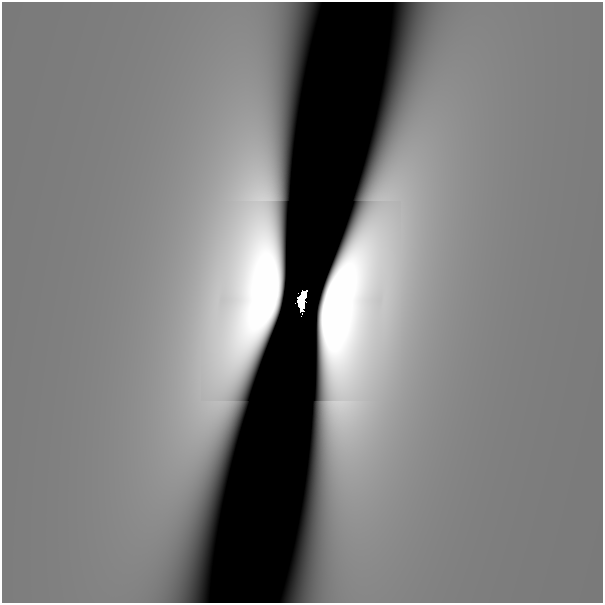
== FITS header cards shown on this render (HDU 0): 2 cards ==
NAXIS1  =                  601
NAXIS2  =                  601

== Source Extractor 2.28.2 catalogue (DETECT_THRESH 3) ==
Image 601 x 601 px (HDU 0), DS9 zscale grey, 1 PNG px = 1 image px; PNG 605 x 605 px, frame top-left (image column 1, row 601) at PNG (2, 2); no overlay
Background 1.05e-09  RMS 4.4e-10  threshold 1.32e-09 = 3 sigma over >= 5 px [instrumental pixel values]
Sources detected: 4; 3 with non-positive FLUX_AUTO (blend fragments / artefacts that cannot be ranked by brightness) are not listed; the other 1 listed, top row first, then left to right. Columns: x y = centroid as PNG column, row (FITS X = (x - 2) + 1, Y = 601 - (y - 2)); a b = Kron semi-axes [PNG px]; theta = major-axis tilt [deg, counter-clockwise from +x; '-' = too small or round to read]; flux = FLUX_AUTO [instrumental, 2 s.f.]
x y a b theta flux
301 300 18 7 82 4.5
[3 non-positive-flux detections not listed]